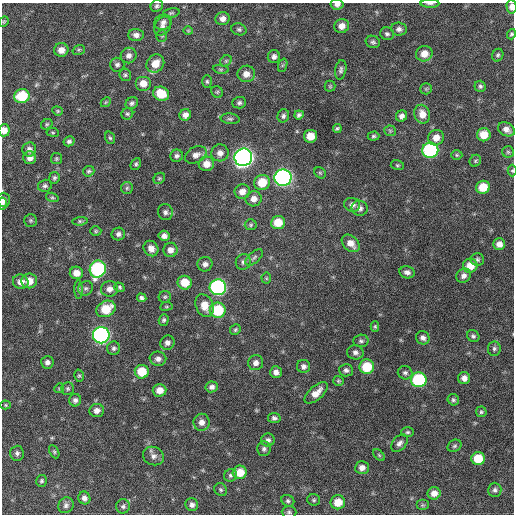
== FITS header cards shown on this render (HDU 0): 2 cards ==
NAXIS1  =                  512 / Axis length
NAXIS2  =                  512 / Axis length

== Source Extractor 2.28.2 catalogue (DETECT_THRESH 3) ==
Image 512 x 512 px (HDU 0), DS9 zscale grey, 1 PNG px = 1 image px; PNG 516 x 516 px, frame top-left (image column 1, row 512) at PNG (2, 3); each listed source drawn as its Kron ellipse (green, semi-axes under 4 px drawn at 4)
Background 240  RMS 16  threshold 47.5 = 3 sigma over >= 5 px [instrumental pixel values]
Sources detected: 192; all 192 listed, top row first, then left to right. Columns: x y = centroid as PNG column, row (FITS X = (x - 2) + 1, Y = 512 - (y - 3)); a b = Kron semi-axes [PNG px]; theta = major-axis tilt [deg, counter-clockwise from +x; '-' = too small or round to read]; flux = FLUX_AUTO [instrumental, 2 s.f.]
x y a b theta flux
430 3 9 3 0 2400
337 4 6 5 - 4400
157 6 6 5 - 2500
512 7 7 5 -87 6600
171 13 8 4 13 2000
223 19 7 6 - 5400
4 22 6 4 68 1300
163 22 9 7 16 4200
162 26 10 7 55 4700
342 26 7 7 - 7700
239 29 8 6 -19 2500
399 29 8 6 -7 3900
188 31 4 4 - 1100
387 34 7 6 - 2700
511 34 5 4 - 1800
136 35 7 6 - 4900
162 36 5 5 - 1300
373 42 7 6 - 2600
61 50 7 7 - 8100
79 50 6 5 - 1700
424 54 8 7 - 11000
129 55 8 7 - 4700
498 55 6 5 - 2000
274 57 6 6 - 4000
226 61 6 5 - 1800
155 64 9 8 - 15000
117 65 7 7 - 3300
283 65 7 4 70 1800
221 69 8 4 -8 1800
341 70 10 5 79 3000
246 74 9 8 - 7500
125 75 6 5 - 2100
207 81 6 5 - 1900
143 83 8 7 - 11000
330 86 5 5 - 1500
480 86 6 5 - 2300
426 89 6 5 - 1800
217 92 6 5 - 1700
161 94 8 7 - 26000
22 96 8 7 - 42000
106 102 5 4 - 1200
132 103 7 5 44 2700
239 103 7 6 - 2500
57 111 5 4 - 1400
127 114 6 5 - 2000
422 114 9 7 -70 11000
185 115 6 5 - 5500
299 115 5 4 - 2300
283 116 7 6 - 2800
402 116 6 5 - 4200
230 119 9 5 -5 2400
47 124 6 5 - 1600
337 128 4 3 - 1800
506 129 9 6 -26 6100
4 130 6 5 - 8200
390 131 6 5 - 1600
53 132 6 3 -9 1100
484 135 7 6 - 16000
310 136 6 6 - 14000
373 136 6 4 2 1900
110 138 6 5 - 1800
436 138 8 7 - 9500
69 141 5 5 - 2700
29 149 7 6 - 4700
430 150 8 7 - 160000
508 152 6 5 - 1800
220 153 8 8 - 6100
196 155 11 8 27 6200
457 155 6 5 - 1500
177 156 6 6 - 3000
243 157 9 8 - 600000
30 158 6 6 - 6300
56 159 5 5 - 1600
475 161 6 5 - 1600
136 164 6 4 63 2000
206 164 8 7 - 10000
397 165 7 5 -14 1700
89 171 6 5 - 2000
512 171 6 4 90 1400
320 173 6 5 - 1500
54 178 6 5 - 2200
159 178 6 5 - 1700
283 178 8 8 - 340000
262 182 8 7 - 23000
45 186 7 6 - 2700
483 187 7 6 - 21000
127 188 6 6 - 2100
242 191 8 7 - 7900
52 197 6 4 -16 1500
254 199 8 7 - 7600
3 200 7 6 - 3900
3 203 6 4 -79 2700
352 205 8 7 - 4700
360 208 8 7 - 4600
165 212 8 7 - 3900
31 220 6 6 - 2000
80 221 7 4 6 2000
278 222 7 6 - 19000
251 225 6 5 - 1700
96 231 5 4 - 1500
118 234 6 6 - 3400
164 236 5 5 - 5000
351 243 10 7 -44 9100
499 244 6 6 - 6400
151 248 8 7 - 7500
170 250 7 7 - 6500
254 257 10 5 42 2800
477 259 7 6 - 2700
243 262 8 7 - 3900
205 264 7 7 - 4600
470 266 7 7 - 14000
98 269 8 8 - 160000
407 272 8 6 -12 4300
76 273 7 6 - 10000
463 276 8 6 41 4600
266 278 5 5 - 1400
29 281 8 7 - 13000
21 282 8 7 - 8000
185 283 7 7 - 21000
119 287 5 4 - 1800
218 287 8 8 - 210000
86 288 8 6 37 2700
109 289 8 7 - 6500
79 290 9 4 -89 1800
165 297 6 6 - 1800
142 298 5 4 - 2900
166 306 6 3 8 1200
205 306 12 8 -67 15000
106 309 10 7 28 29000
218 310 8 7 - 50000
164 320 6 5 - 2000
375 326 5 4 - 1400
235 330 5 5 - 1900
101 335 8 8 - 290000
473 336 6 5 - 2400
423 338 7 6 - 4400
361 341 8 6 1 2600
167 343 7 7 - 4400
114 348 7 6 - 2800
494 349 7 6 - 2600
355 352 8 7 - 4300
158 359 8 7 - 4400
47 362 6 6 - 4100
256 363 8 7 - 5400
304 366 6 6 - 4200
367 367 7 7 - 34000
346 370 7 6 - 3100
142 372 7 7 - 28000
276 372 6 5 - 5200
405 373 7 6 - 2800
79 376 6 5 - 1700
464 378 6 6 - 5700
419 380 8 7 - 100000
338 381 5 5 - 1600
212 387 6 5 - 3800
59 388 5 4 - 1200
68 389 6 6 - 2200
160 390 7 6 - 9700
316 393 14 7 42 11000
75 400 6 6 - 3400
453 400 6 5 - 2100
6 405 5 4 - 1300
97 411 7 6 - 5900
481 412 5 5 - 1900
274 418 6 5 - 3100
201 422 8 8 - 6800
407 432 6 5 - 2000
268 440 6 6 - 3400
399 443 10 6 48 4200
454 446 7 5 32 2100
264 449 7 6 - 3000
54 452 7 4 -63 1700
17 453 7 7 - 3100
379 455 7 4 -46 1600
153 456 11 9 -23 5700
478 458 7 6 - 26000
362 468 7 6 - 6100
240 472 7 6 - 17000
230 475 6 6 - 2600
41 481 6 5 - 2000
221 490 7 6 - 2100
495 490 7 6 - 3100
434 493 6 6 - 7800
84 498 6 6 - 4600
314 500 6 5 - 1900
288 501 6 5 - 2300
338 502 7 7 - 17000
66 505 8 7 - 3700
192 505 6 6 - 3900
422 505 6 5 - 1800
123 506 7 7 - 3200
289 512 7 5 -1 2300
At the frame edge (FLAGS 8, measured only in part): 7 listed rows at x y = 430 3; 337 4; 512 7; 511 34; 4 130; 512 171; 3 203